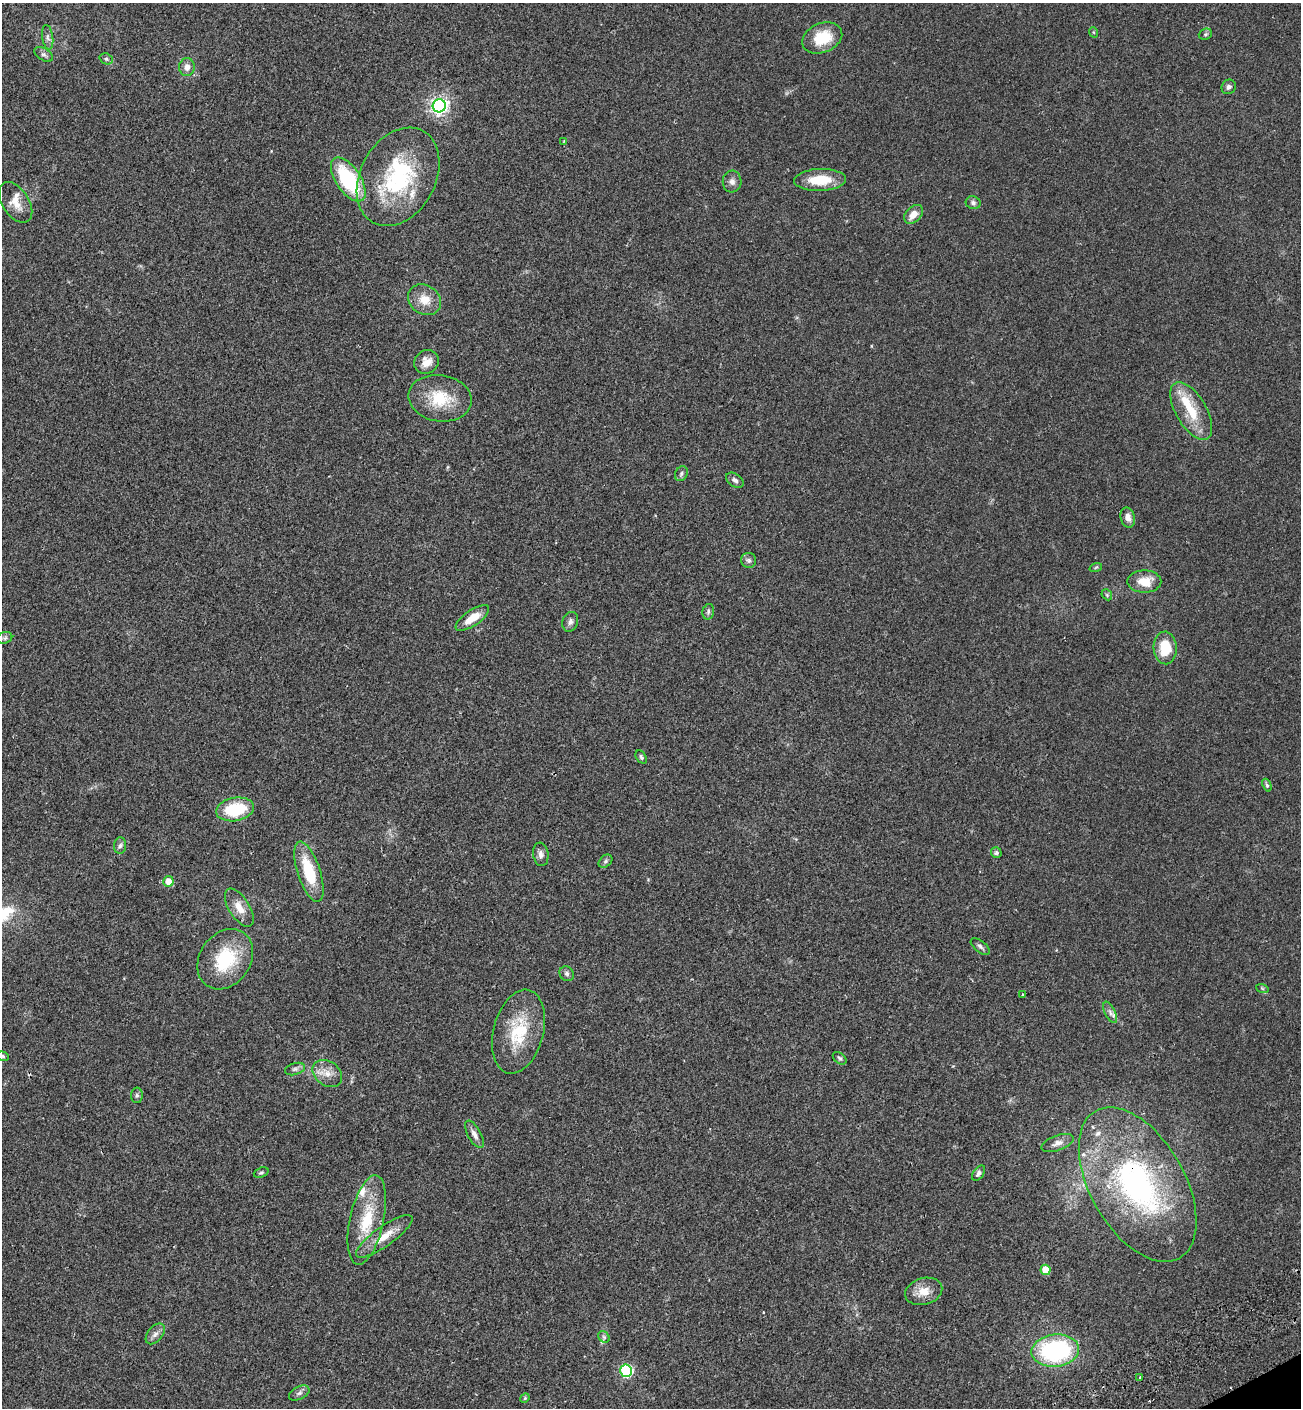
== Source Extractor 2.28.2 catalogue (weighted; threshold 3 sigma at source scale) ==
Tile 6 of 4 x 4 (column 2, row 2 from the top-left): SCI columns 1691-2989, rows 2895-4300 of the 5853 x 5823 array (HDU 1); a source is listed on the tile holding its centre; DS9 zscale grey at full resolution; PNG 1303 x 1410 px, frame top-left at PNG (2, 3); each listed source drawn as its Kron ellipse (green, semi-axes under 4 px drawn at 4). Shown black and unused: <1% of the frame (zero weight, under 2 of 3 exposures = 7% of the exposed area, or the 3 px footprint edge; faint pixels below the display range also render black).
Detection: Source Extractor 2.28.2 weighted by HDU 2 'WHT'; one run over the whole footprint, this tile lists its part. Background 0.05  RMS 0.0075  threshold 0.0338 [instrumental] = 3 sigma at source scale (4.5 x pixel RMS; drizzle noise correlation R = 1.50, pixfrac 1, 0.05/0.05 arcsec/px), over >= 5 px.
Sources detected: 77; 1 cosmic-ray / hot-pixel residue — neither listed nor drawn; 5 inside a brighter listed object's ellipse — not listed separately; the other 71 listed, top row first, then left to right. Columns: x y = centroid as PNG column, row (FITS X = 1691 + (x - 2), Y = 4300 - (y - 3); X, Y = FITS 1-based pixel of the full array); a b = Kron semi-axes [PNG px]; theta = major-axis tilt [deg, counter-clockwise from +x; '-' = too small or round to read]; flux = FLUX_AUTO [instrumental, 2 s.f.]
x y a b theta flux
1093 32 5 3 - 0.7
1205 34 7 5 21 1.2
48 37 12 5 -82 2.6
822 38 21 14 23 23
44 54 10 6 -31 2
106 59 7 5 -21 1.4
187 67 9 8 - 4.1
1229 87 7 7 - 2.3
439 106 6 6 - 270
564 141 3 3 - 0.52
398 177 52 37 61 78
348 179 25 12 -56 54
820 180 26 11 2 19
732 182 11 9 -88 3.6
16 202 23 13 -57 10
973 203 7 6 - 2.1
913 214 11 7 45 7
425 300 17 14 -34 11
426 362 13 11 35 6.8
440 398 32 23 -9 26
1191 411 32 15 -60 22
681 474 8 6 60 1.5
735 480 10 6 -34 2.4
1128 517 10 7 -76 3.6
749 560 7 7 - 2
1096 567 6 4 20 0.88
1144 581 17 11 0 12
1107 595 6 4 -47 1.1
708 612 8 5 76 1.7
472 618 20 7 35 11
570 622 10 7 70 2.7
5 638 8 5 21 1.7
1165 648 16 11 -87 19
641 757 7 5 -55 1.4
1267 785 7 4 -68 1.2
235 809 19 11 10 31
120 846 8 6 84 1.9
996 853 5 5 - 2
541 854 12 7 -82 3
605 861 8 5 42 1.6
309 872 31 11 -72 28
168 881 5 5 - 7.4
239 908 21 10 -58 8.7
980 947 11 5 -39 2
225 959 32 25 55 36
567 974 8 6 -47 1.8
1262 988 6 4 -19 0.96
1023 995 3 3 - 1.1
1110 1012 12 5 -65 2.7
518 1032 43 25 75 35
3 1056 6 4 -23 1
840 1058 8 5 -39 1.4
295 1069 10 6 15 2.2
327 1073 16 12 -36 7.5
137 1095 8 6 -89 1.4
474 1134 15 6 -61 3.7
1057 1143 17 7 20 4.2
261 1173 8 4 22 1.3
979 1173 8 5 54 2.5
1138 1185 85 47 -60 170
367 1220 46 17 77 32
384 1236 34 10 35 12
1045 1270 5 5 - 18
924 1291 19 13 16 9.7
155 1334 12 7 50 3.4
604 1337 6 5 - 1.4
1055 1351 24 16 6 93
626 1371 6 6 - 87
1140 1377 4 2 - 0.66
299 1393 11 6 26 2.3
525 1398 5 4 - 0.75
Overlapping masked pixels (flux is a lower limit): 1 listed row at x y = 1138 1185
Isophote crosses this tile's border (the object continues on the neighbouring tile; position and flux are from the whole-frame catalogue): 1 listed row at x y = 3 1056